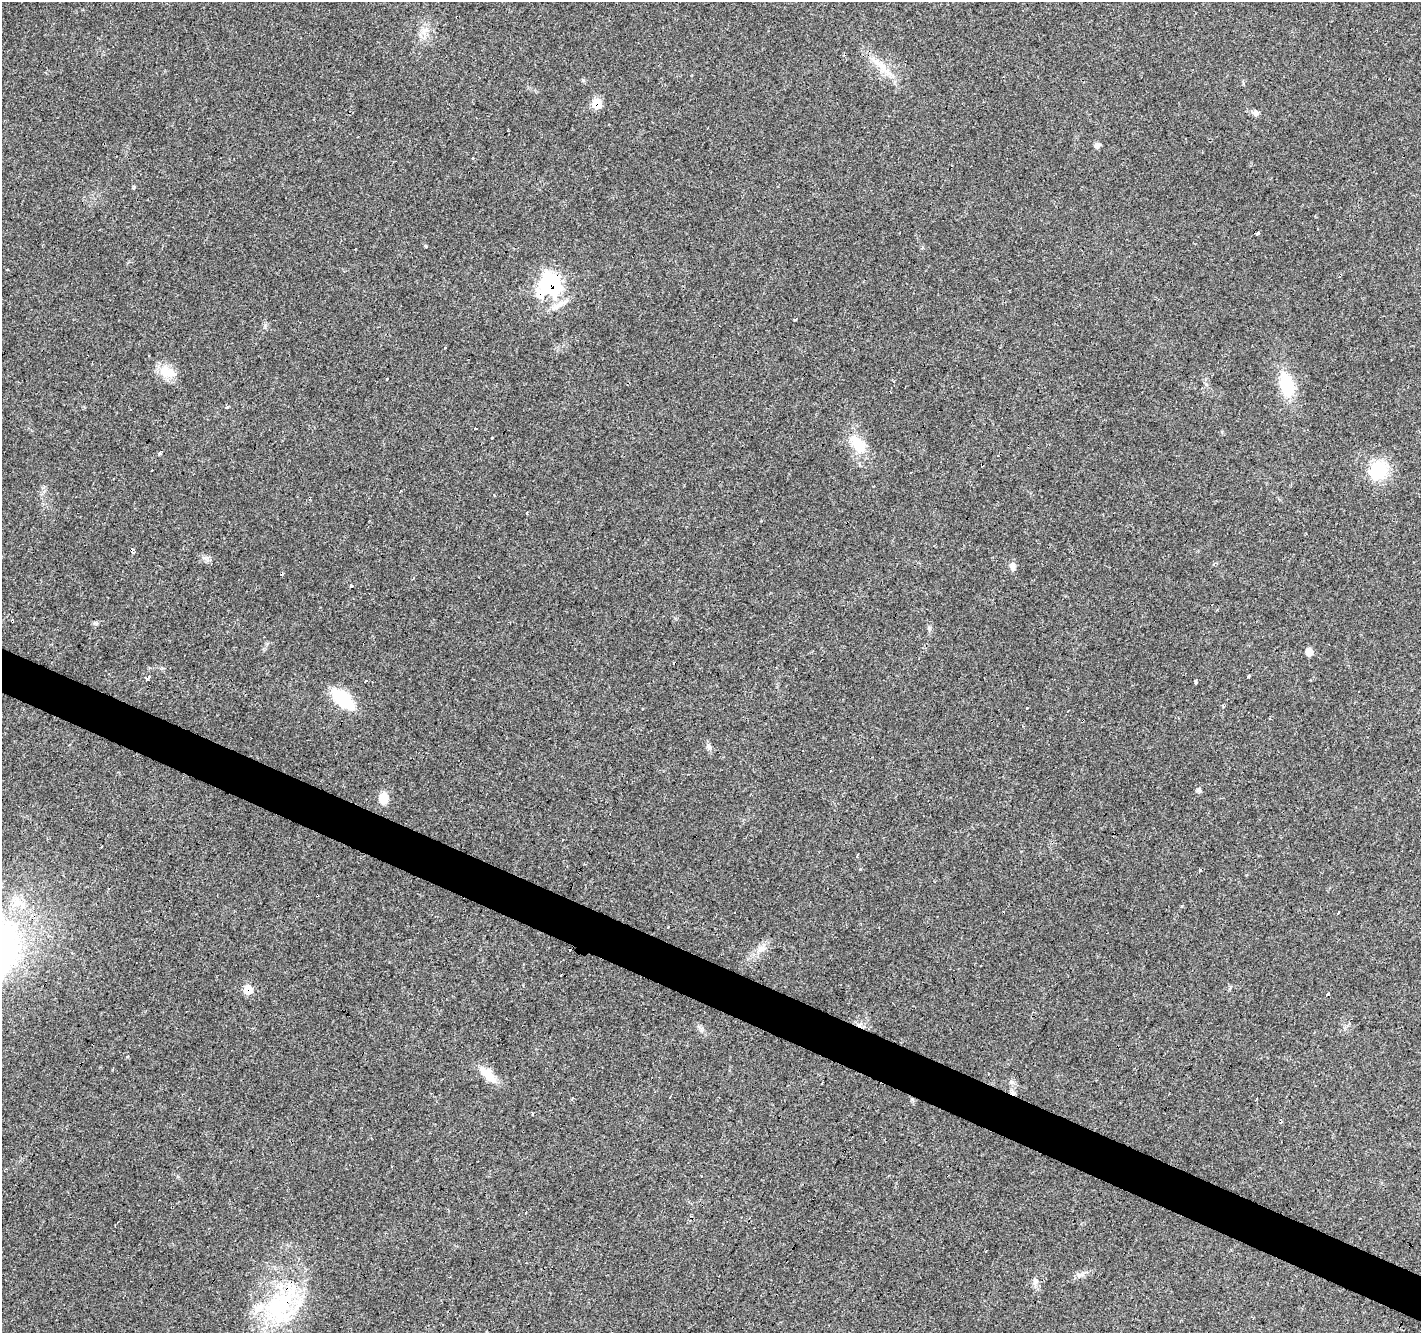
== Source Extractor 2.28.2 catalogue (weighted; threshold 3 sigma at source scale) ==
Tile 6 of 4 x 4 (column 2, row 2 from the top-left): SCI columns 1421-2839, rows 2865-4195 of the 5684 x 5795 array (HDU 1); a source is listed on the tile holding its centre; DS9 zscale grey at full resolution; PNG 1423 x 1335 px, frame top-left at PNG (2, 2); no overlay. Shown black and unused: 3% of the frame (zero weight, under 3 of 4 exposures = <1% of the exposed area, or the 3 px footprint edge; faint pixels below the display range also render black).
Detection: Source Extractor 2.28.2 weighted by HDU 2 'WHT'; one run over the whole footprint, this tile lists its part. Background 0.04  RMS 0.0035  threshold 0.0158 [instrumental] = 3 sigma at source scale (4.5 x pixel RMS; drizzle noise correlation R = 1.50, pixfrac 1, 0.0396/0.0396 arcsec/px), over >= 5 px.
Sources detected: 82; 24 cosmic-ray / hot-pixel residue — not listed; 1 inside a brighter listed object's ellipse — not listed separately; the other 57 listed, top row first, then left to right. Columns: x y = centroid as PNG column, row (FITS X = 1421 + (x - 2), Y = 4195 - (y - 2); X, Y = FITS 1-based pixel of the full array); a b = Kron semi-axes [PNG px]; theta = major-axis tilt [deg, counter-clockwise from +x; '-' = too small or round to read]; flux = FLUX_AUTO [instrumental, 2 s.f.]
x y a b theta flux
425 30 9 4 0 1.2
887 72 18 6 -42 3.6
596 103 8 7 - 9.7
1255 113 10 6 -10 1.2
1097 145 8 6 31 1.2
472 158 3 3 - 1.3
1257 233 4 3 - 3.1
426 246 4 4 - 0.35
8 270 3 2 - 0.38
550 284 10 9 - 99
540 294 13 11 -62 4.5
795 319 4 3 - 0.68
167 372 22 15 -17 6
387 379 3 3 - 1.2
1287 385 29 16 -75 14
227 407 3 3 - 2.3
492 438 3 3 - 1.3
858 444 28 15 -50 9.3
159 453 4 3 - 0.91
998 455 3 3 - 1.1
1378 470 26 21 59 13
400 491 4 2 - 0.38
527 513 3 3 - 0.68
132 549 4 3 - 8.2
1013 566 9 8 - 1.7
351 585 4 3 - 2.2
12 621 3 3 - 0.87
1309 652 6 6 - 3.4
1248 676 4 3 - 2.2
148 678 4 3 - 4.4
366 681 3 3 - 0.6
1195 682 4 3 - 3.5
342 699 22 12 -42 20
1027 708 3 3 - 1.4
642 709 3 3 - 1.3
1269 718 3 2 - 0.52
1083 720 3 3 - 1
709 747 9 7 -65 1.1
831 770 3 3 - 0.48
1199 790 7 6 - 0.76
383 799 12 9 81 5
562 839 3 3 - 1.4
101 846 3 3 - 1.3
17 901 20 12 -46 5.6
1181 907 3 3 - 3.1
1338 913 3 3 - 0.95
760 950 9 6 19 1.5
248 990 7 7 - 8
1328 994 4 3 - 3.1
488 1074 25 9 -43 6.5
989 1074 3 2 - 0.46
1011 1082 6 6 - 0.88
573 1098 3 3 - 1.1
1256 1099 3 3 - 1
1080 1275 13 5 19 1.5
1035 1281 8 8 - 1.2
280 1307 51 41 58 45
Overlapping masked pixels (flux is a lower limit): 8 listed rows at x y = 596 103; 550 284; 540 294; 132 549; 12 621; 1083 720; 248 990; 280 1307
Unlisted compact peaks at least as high as the median listed source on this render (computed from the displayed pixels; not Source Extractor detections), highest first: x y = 930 628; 134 187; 583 80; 97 624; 265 325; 127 1057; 207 558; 860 869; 162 668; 702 1030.